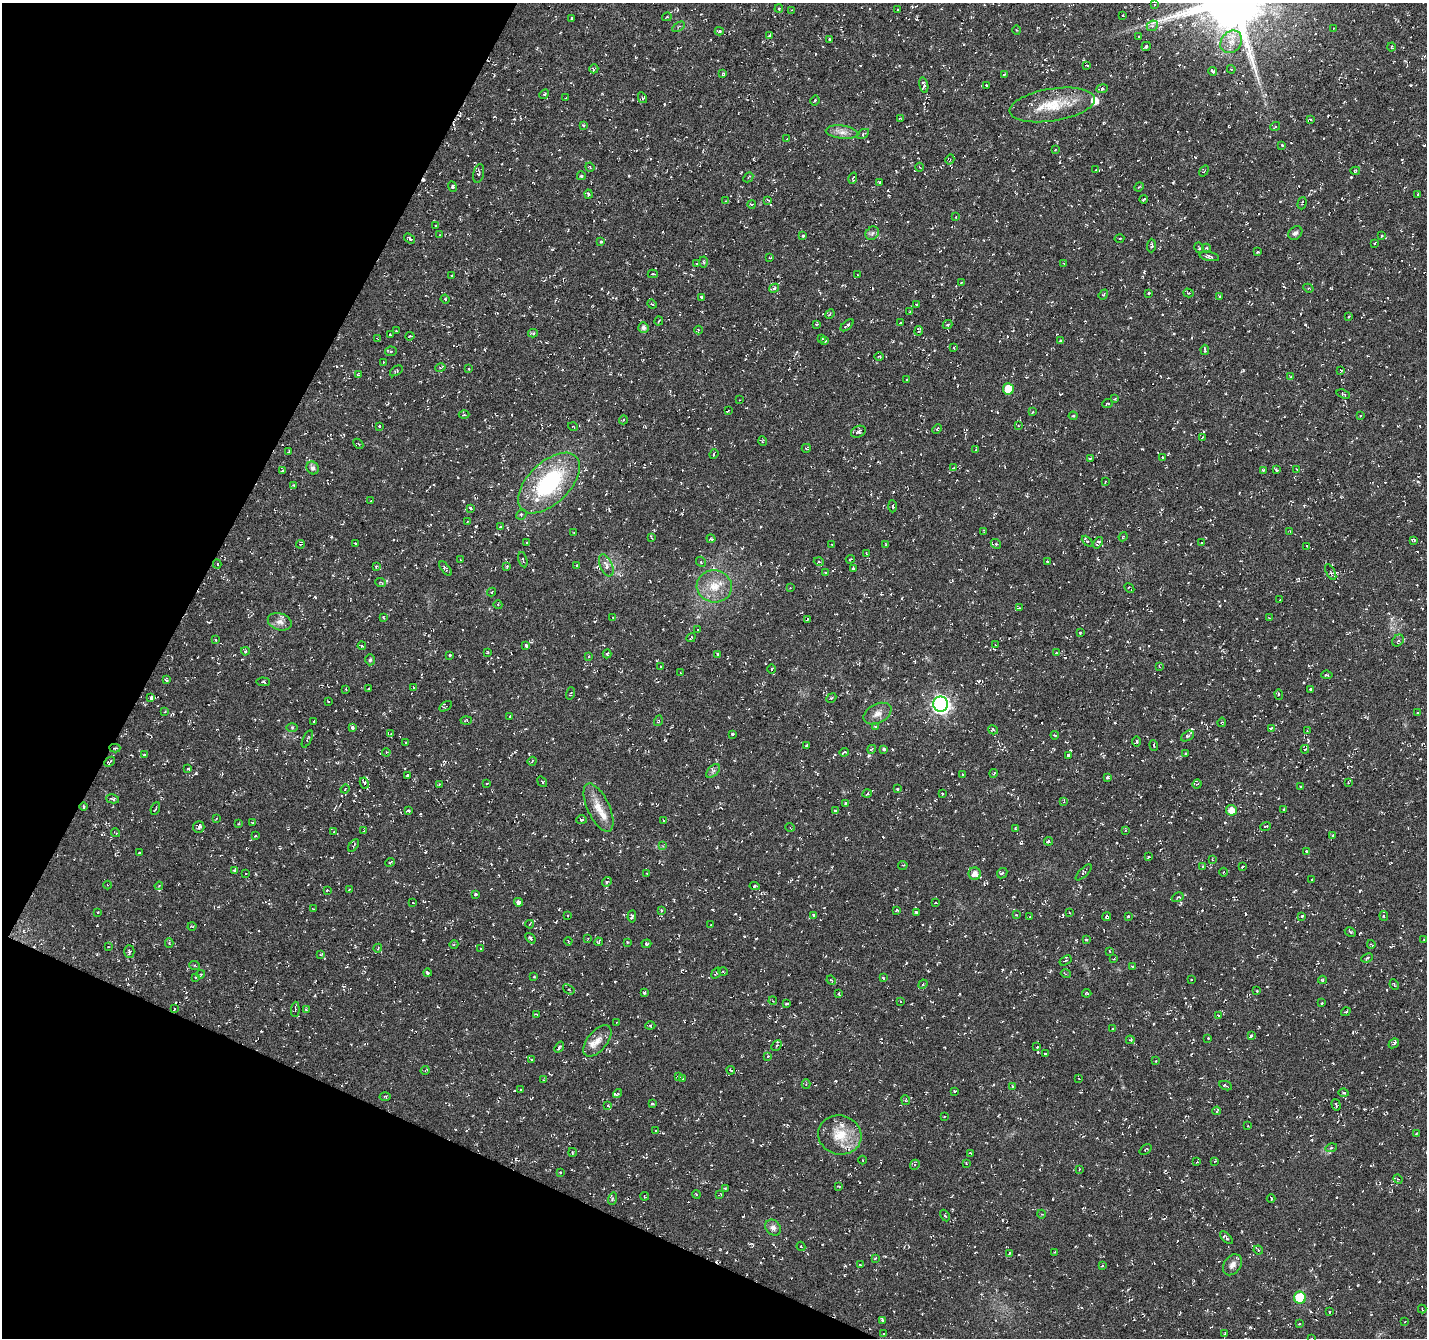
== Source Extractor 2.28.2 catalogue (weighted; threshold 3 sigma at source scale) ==
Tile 9 of 4 x 4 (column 1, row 3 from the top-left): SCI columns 1-1425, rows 1540-2875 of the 5707 x 5815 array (HDU 1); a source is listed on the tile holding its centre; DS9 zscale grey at full resolution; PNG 1429 x 1340 px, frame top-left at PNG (2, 3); each listed source drawn as its Kron ellipse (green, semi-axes under 4 px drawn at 4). Shown black and unused: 22% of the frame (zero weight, under 3 of 6 exposures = <1% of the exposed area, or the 3 px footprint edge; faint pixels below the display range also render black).
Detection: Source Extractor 2.28.2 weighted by HDU 2 'WHT'; one run over the whole footprint, this tile lists its part. Background -0.0234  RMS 0.0038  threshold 0.0154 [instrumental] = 3 sigma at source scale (4.09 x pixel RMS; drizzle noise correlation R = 1.36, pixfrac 0.8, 0.0396/0.0396 arcsec/px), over >= 5 px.
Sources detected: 700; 100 cosmic-ray / hot-pixel residue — neither listed nor drawn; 6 inside a brighter listed object's ellipse — not listed separately; of the other 594, all 500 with FLUX_AUTO >= 0.267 (the completeness limit of this list) listed and drawn (94 fainter detections not listed), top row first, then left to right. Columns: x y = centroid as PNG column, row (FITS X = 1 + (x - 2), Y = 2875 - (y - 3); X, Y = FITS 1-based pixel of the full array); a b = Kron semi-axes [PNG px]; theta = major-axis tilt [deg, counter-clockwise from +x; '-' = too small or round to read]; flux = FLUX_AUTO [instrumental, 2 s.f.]
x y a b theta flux
1155 5 3 2 - 0.4
779 9 4 3 - 0.4
792 10 3 3 - 0.31
898 10 3 2 - 0.39
1123 15 3 2 - 0.43
667 17 5 3 - 0.33
572 18 3 3 - 0.53
1152 26 6 4 41 0.74
678 27 7 4 32 0.57
1333 29 3 2 - 0.28
1017 30 4 3 - 0.3
719 31 4 4 - 0.97
770 35 4 3 - 0.6
1139 37 4 3 - 0.38
829 40 3 3 - 0.58
1231 42 12 10 50 3.4
1146 46 5 3 - 1.1
1391 47 4 3 - 0.38
1087 66 3 2 - 0.46
594 69 5 3 - 0.87
1231 69 4 3 - 0.32
1212 71 4 3 - 0.87
723 74 4 3 - 0.43
1004 74 3 2 - 0.36
924 85 8 4 -77 1.1
986 85 3 2 - 0.37
1102 89 6 4 8 0.98
544 94 5 4 - 0.44
566 98 3 2 - 0.31
642 98 5 4 - 0.51
815 100 5 3 - 0.51
1052 105 43 16 9 12
900 119 4 2 - 0.43
1310 120 4 4 - 0.67
583 125 3 3 - 0.44
1275 127 5 3 - 0.32
842 132 16 6 -7 2.3
863 134 6 4 32 0.52
787 139 3 3 - 0.33
1282 145 3 2 - 0.37
1055 149 3 2 - 0.34
950 159 5 3 - 0.37
590 167 5 4 - 0.33
919 167 4 4 - 0.39
1096 170 3 3 - 0.42
1204 171 6 3 54 0.32
1355 171 5 4 - 0.46
479 174 9 5 77 0.79
581 176 4 4 - 0.46
748 177 5 3 - 0.4
853 178 6 3 72 0.39
879 182 4 3 - 0.27
452 186 5 4 - 0.48
1139 187 5 3 - 0.33
588 194 4 3 - 0.67
1418 194 3 2 - 0.27
1143 199 4 2 - 0.45
768 200 4 3 - 0.45
726 201 3 2 - 0.27
1302 203 6 3 74 0.42
752 204 4 3 - 0.3
956 217 2 2 - 0.29
436 225 3 2 - 0.32
872 233 7 6 - 0.91
1295 233 8 6 42 1.1
440 235 2 2 - 0.29
803 236 3 3 - 0.82
1382 236 3 3 - 0.35
409 238 6 3 -35 0.75
1119 239 5 3 - 0.41
601 241 3 3 - 0.84
1374 243 2 2 - 0.33
1151 245 7 4 89 0.7
1199 248 5 4 - 0.49
1206 248 4 4 - 0.41
1258 252 4 3 - 0.36
1209 256 10 4 -11 1
770 257 4 2 - 0.29
704 262 5 3 - 0.51
1064 263 3 3 - 0.6
697 264 4 3 - 0.44
653 274 5 3 - 0.44
858 275 3 3 - 0.33
452 276 3 3 - 0.74
961 283 4 2 - 0.28
774 288 5 4 - 0.79
1308 288 5 3 - 0.36
1149 293 3 3 - 0.9
1188 293 5 4 - 0.45
1103 295 5 3 - 0.59
1220 296 3 2 - 0.43
702 297 4 3 - 2
445 299 4 4 - 0.34
652 304 5 3 - 0.37
916 304 3 2 - 0.44
910 312 3 2 - 0.34
830 314 5 3 - 0.33
1349 316 3 2 - 0.46
659 321 5 3 - 0.35
901 323 3 2 - 0.32
817 324 3 3 - 0.47
847 325 8 3 41 0.71
948 325 5 4 - 0.47
643 328 5 5 - 1.4
396 330 3 2 - 0.35
698 330 4 3 - 0.31
919 331 5 3 - 0.83
533 333 5 3 - 0.71
390 334 3 2 - 0.43
410 336 4 3 - 0.37
822 338 4 2 - 0.33
378 339 3 2 - 0.3
825 341 3 3 - 0.52
1061 341 3 3 - 1.1
954 347 4 3 - 0.46
1205 350 5 3 - 0.66
391 351 5 5 - 0.63
879 356 5 3 - 0.35
383 362 3 2 - 0.32
440 368 5 3 - 0.42
468 369 3 2 - 0.3
1341 370 3 2 - 0.33
396 371 7 3 35 0.55
358 375 3 3 - 0.5
1291 377 4 3 - 0.33
907 380 3 3 - 0.47
1008 389 5 5 - 7.2
1343 394 7 4 -19 0.48
1115 399 3 3 - 0.32
739 400 3 2 - 0.28
1107 403 6 4 23 0.53
728 411 3 2 - 0.36
1033 412 3 2 - 0.36
464 415 5 3 - 0.38
1073 416 4 4 - 0.38
1360 416 3 3 - 0.4
623 420 4 3 - 0.31
1018 425 4 3 - 0.33
379 426 3 3 - 0.44
573 427 5 3 - 0.29
937 429 5 3 - 0.41
858 432 8 5 25 0.89
1202 438 4 2 - 0.39
762 441 5 3 - 0.29
358 444 6 2 -45 0.32
806 448 4 4 - 0.39
976 450 3 3 - 0.68
289 451 4 2 - 0.27
714 454 5 3 - 0.59
1162 457 3 2 - 0.39
1090 458 3 2 - 0.44
313 468 7 6 - 0.97
954 468 4 3 - 0.49
1263 470 4 3 - 0.35
1276 470 4 3 - 0.4
1297 470 4 2 - 0.28
282 471 3 3 - 0.4
1105 482 3 2 - 0.3
549 483 38 20 44 38
293 485 4 3 - 0.44
371 501 3 2 - 0.57
892 506 6 4 -87 0.54
470 508 3 3 - 0.74
521 514 5 4 - 0.49
468 521 3 3 - 0.33
501 527 3 3 - 0.41
984 531 3 2 - 0.29
574 532 4 2 - 0.28
1290 532 3 2 - 0.28
1123 537 5 3 - 0.34
652 538 4 2 - 0.32
711 539 5 3 - 0.5
1414 540 4 3 - 0.58
1087 541 6 3 -45 0.81
527 542 4 2 - 0.27
1202 542 3 3 - 0.34
1098 543 6 3 55 0.76
301 544 4 3 - 0.38
355 544 3 2 - 0.29
832 544 3 3 - 0.46
996 544 5 4 - 0.46
886 545 3 3 - 0.4
1307 546 3 2 - 0.39
866 553 3 2 - 0.27
850 559 4 2 - 0.31
460 560 3 2 - 0.28
523 560 8 2 -75 0.43
701 562 5 4 - 0.45
819 562 5 3 - 0.38
1047 562 3 3 - 0.56
217 564 4 3 - 0.81
576 565 3 2 - 0.3
606 565 12 6 -67 1.8
376 566 3 3 - 0.53
507 567 4 3 - 0.35
853 568 3 3 - 0.45
445 569 8 4 -54 0.65
1331 572 9 4 -61 0.58
825 573 4 3 - 0.49
381 583 5 3 - 0.35
714 586 17 16 - 6.6
790 588 3 3 - 0.28
1129 588 5 2 - 0.38
492 592 4 3 - 0.44
1280 600 3 2 - 0.28
498 605 4 3 - 0.31
1019 608 4 2 - 0.28
383 618 3 3 - 0.45
613 618 3 3 - 0.36
1269 618 3 3 - 0.3
807 619 4 2 - 0.41
280 622 12 8 -19 2.1
697 630 3 2 - 0.45
1080 633 3 2 - 0.31
691 638 5 2 - 0.39
216 640 4 3 - 0.31
1398 640 6 5 - 0.63
995 645 3 2 - 0.38
362 646 4 3 - 0.37
526 646 3 3 - 1.1
245 651 4 4 - 0.66
487 652 3 3 - 0.27
1056 653 3 3 - 0.51
607 654 4 3 - 0.65
717 654 3 2 - 0.57
450 655 3 3 - 0.57
589 656 3 3 - 0.29
370 660 5 4 - 0.51
1159 666 3 3 - 0.29
661 667 3 2 - 0.27
771 669 5 3 - 0.4
680 673 3 2 - 0.37
1327 675 6 3 -7 0.54
166 680 4 2 - 0.49
263 682 7 3 -4 0.67
413 687 3 2 - 0.32
346 689 3 2 - 0.28
369 689 3 3 - 0.38
1310 689 3 3 - 0.61
571 693 6 3 71 0.32
1279 694 5 4 - 0.53
151 697 3 3 - 1.2
831 698 5 4 - 0.47
328 701 3 2 - 0.29
941 704 7 7 - 120
446 706 7 4 31 0.55
165 711 3 2 - 0.38
1417 713 3 2 - 0.35
877 714 15 9 27 2.4
510 716 3 2 - 0.54
466 720 5 3 - 0.34
314 721 3 3 - 0.33
658 721 5 3 - 0.31
1222 722 5 3 - 0.34
292 727 6 4 1 0.43
352 727 3 3 - 1.1
876 727 4 3 - 0.34
1271 728 4 3 - 0.63
993 730 5 4 - 0.56
1307 731 3 3 - 0.35
391 734 4 4 - 0.49
733 734 3 3 - 0.62
1055 735 4 3 - 0.43
1187 736 7 5 31 0.88
307 739 9 3 64 0.45
1136 741 5 3 - 0.44
406 743 3 2 - 0.58
806 745 3 3 - 0.41
1154 745 5 3 - 0.37
115 748 5 3 - 0.42
872 749 4 3 - 0.33
884 749 4 3 - 0.59
1305 749 4 3 - 0.36
386 752 4 3 - 0.48
844 752 5 3 - 0.48
1186 754 3 2 - 0.47
144 755 3 3 - 0.54
1068 755 3 3 - 0.92
532 761 4 3 - 0.36
109 762 6 4 42 0.71
188 768 3 3 - 0.42
713 771 8 5 45 0.8
994 773 4 3 - 0.31
963 774 3 2 - 0.49
407 775 3 3 - 0.44
1107 778 3 3 - 1.3
542 782 6 3 -52 0.37
364 783 6 4 -63 0.59
487 783 3 2 - 0.3
1348 783 3 3 - 0.32
439 784 3 2 - 0.36
1197 784 4 3 - 0.29
1301 786 3 3 - 0.62
345 789 4 3 - 0.49
897 789 4 3 - 0.4
867 794 4 3 - 0.31
942 794 3 2 - 0.32
112 799 7 3 -15 0.64
1064 802 3 3 - 0.33
845 803 3 3 - 1.1
84 807 4 2 - 0.35
155 808 7 2 68 0.37
598 808 26 11 -65 5.2
1284 809 3 3 - 0.38
408 810 3 3 - 0.52
1231 810 5 5 - 3
835 811 4 4 - 0.64
216 819 3 2 - 0.28
581 820 5 4 - 0.54
663 821 3 3 - 0.29
252 822 4 2 - 0.3
238 824 3 3 - 0.3
1266 826 5 2 - 0.27
199 827 6 6 - 1
790 827 5 3 - 0.35
1015 829 3 2 - 0.37
1125 830 3 3 - 0.34
364 831 4 3 - 0.38
334 832 4 3 - 0.62
116 833 5 2 - 0.31
1333 835 3 3 - 0.35
255 836 3 3 - 0.36
1049 841 4 4 - 0.54
353 845 7 3 52 0.44
663 846 4 4 - 0.43
1306 851 3 3 - 0.43
139 853 3 3 - 0.42
1148 857 3 3 - 0.45
1212 860 3 2 - 0.28
390 862 5 4 - 0.76
903 865 4 3 - 0.3
1202 867 4 4 - 0.59
1242 867 3 3 - 0.57
234 870 4 3 - 0.77
1084 872 10 3 44 0.52
1223 872 4 3 - 0.29
246 873 3 2 - 0.28
1002 873 6 4 44 0.59
647 874 4 2 - 0.31
975 874 6 6 - 2.7
1312 879 3 3 - 0.4
607 882 5 4 - 0.42
108 885 4 3 - 0.3
159 886 4 3 - 0.34
755 886 5 3 - 1.1
350 889 4 2 - 0.37
328 890 3 2 - 0.4
476 894 3 3 - 0.46
1178 897 6 4 28 0.49
519 902 4 4 - 1
413 903 2 2 - 0.27
935 903 3 2 - 0.32
313 909 3 2 - 0.29
662 910 3 3 - 0.47
897 910 3 3 - 0.31
98 912 3 2 - 0.34
916 912 4 3 - 0.55
1069 913 2 2 - 0.33
814 915 4 3 - 0.56
1016 915 3 3 - 0.31
568 916 3 2 - 0.28
632 916 6 4 85 0.69
1128 916 3 3 - 0.3
1302 916 4 3 - 0.52
1384 916 5 4 - 0.45
1030 917 3 3 - 0.3
1107 917 4 3 - 0.74
530 924 4 2 - 0.27
711 925 3 3 - 0.37
192 926 4 3 - 0.28
1350 932 6 4 -29 0.46
530 938 6 4 -51 0.85
588 938 3 2 - 0.36
1086 940 3 3 - 0.45
1424 940 4 3 - 0.27
568 941 4 2 - 0.47
599 942 4 3 - 0.37
627 942 3 3 - 0.36
169 943 4 4 - 0.34
454 944 4 3 - 0.33
646 944 5 3 - 0.79
1371 944 4 2 - 0.3
109 947 3 2 - 0.32
378 948 4 3 - 0.31
481 948 4 2 - 0.29
129 951 6 5 - 0.86
1110 951 3 3 - 0.38
321 954 4 2 - 0.29
1367 958 6 3 23 0.69
1114 959 3 2 - 0.29
1066 960 6 4 32 0.49
195 966 5 3 - 0.33
1132 966 3 3 - 0.39
723 971 4 3 - 0.3
427 973 4 3 - 0.56
716 973 6 3 53 0.38
201 974 4 3 - 0.4
1066 974 5 3 - 0.31
534 976 3 2 - 0.35
196 977 4 4 - 0.47
883 978 3 2 - 0.4
1191 979 3 2 - 0.39
831 980 5 4 - 0.37
1322 980 4 3 - 0.39
923 984 5 4 - 0.41
1394 984 5 2 - 0.38
569 989 6 4 -37 0.46
1257 991 3 3 - 0.34
644 993 3 3 - 0.63
839 993 4 3 - 0.46
1087 993 4 3 - 0.37
773 1001 4 3 - 0.32
900 1001 3 2 - 0.33
1322 1003 3 2 - 0.38
786 1004 3 3 - 0.81
174 1009 3 2 - 0.38
295 1009 7 3 85 0.43
306 1009 3 3 - 0.29
1346 1012 5 3 - 0.38
536 1014 3 3 - 0.32
1218 1016 4 3 - 1.1
616 1022 4 3 - 0.34
650 1025 5 3 - 0.36
1113 1029 3 3 - 0.45
1251 1036 4 3 - 0.44
1208 1038 3 3 - 0.37
1130 1040 4 3 - 0.34
597 1041 18 10 50 3
1394 1043 5 3 - 0.7
776 1045 6 3 47 0.45
559 1047 6 3 54 0.67
1037 1047 3 3 - 0.57
1046 1054 4 3 - 0.66
768 1056 4 3 - 0.3
531 1060 3 3 - 0.39
1156 1061 3 3 - 0.45
425 1070 4 3 - 0.39
731 1070 4 2 - 0.56
679 1077 3 3 - 0.44
1079 1078 4 3 - 0.3
682 1079 3 2 - 0.37
543 1080 4 3 - 0.34
806 1084 4 4 - 0.35
1226 1086 6 3 -24 0.47
1013 1087 4 3 - 0.34
521 1090 3 2 - 0.9
955 1091 4 3 - 0.32
618 1093 5 3 - 0.36
1344 1093 5 4 - 0.63
385 1097 5 3 - 0.36
906 1100 5 3 - 0.36
652 1104 3 3 - 0.5
608 1105 4 3 - 0.39
1336 1105 6 4 -73 0.93
1217 1111 4 3 - 0.67
944 1116 3 2 - 0.34
1247 1126 4 2 - 0.34
656 1131 3 3 - 0.37
1416 1134 4 3 - 0.4
840 1135 22 19 -15 8.7
1331 1148 6 4 17 0.44
1146 1149 6 3 39 0.3
572 1152 4 2 - 0.29
970 1153 3 2 - 0.51
862 1160 4 3 - 0.29
1214 1161 3 2 - 0.49
1197 1162 3 3 - 0.4
966 1163 3 2 - 0.31
915 1165 5 4 - 0.57
1079 1169 3 2 - 0.32
560 1172 3 3 - 0.28
1398 1179 5 4 - 0.47
839 1187 3 3 - 0.3
725 1188 3 2 - 0.29
696 1194 4 3 - 0.32
720 1195 4 2 - 0.37
645 1196 4 2 - 0.28
612 1199 6 4 73 0.47
1271 1199 4 2 - 0.51
1041 1214 4 3 - 0.27
945 1215 6 3 -61 0.44
773 1228 8 7 - 1.5
1226 1238 8 4 -45 0.94
801 1246 5 3 - 0.58
1258 1250 5 4 - 0.49
1054 1252 4 3 - 0.27
1009 1253 3 2 - 0.38
875 1258 3 2 - 0.46
860 1265 4 3 - 0.28
1232 1265 11 8 53 1.9
1102 1266 4 3 - 0.37
1300 1298 6 6 - 15
1422 1309 4 3 - 0.33
1330 1312 3 3 - 0.48
883 1321 4 3 - 0.93
1405 1322 3 3 - 0.3
1299 1324 3 3 - 0.32
883 1333 3 2 - 0.29
1225 1333 4 3 - 0.37
1311 1338 3 2 - 0.3
Overlapping masked pixels (flux is a lower limit): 1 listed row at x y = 115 748
Isophote crosses this tile's border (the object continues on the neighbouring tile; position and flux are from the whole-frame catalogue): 1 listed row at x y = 1311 1338
Unlisted compact peaks at least as high as the median listed source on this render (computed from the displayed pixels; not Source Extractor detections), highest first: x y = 315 597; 1216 739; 1021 843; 1142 449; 1038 1052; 1418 482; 423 940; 979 681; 756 939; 195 773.